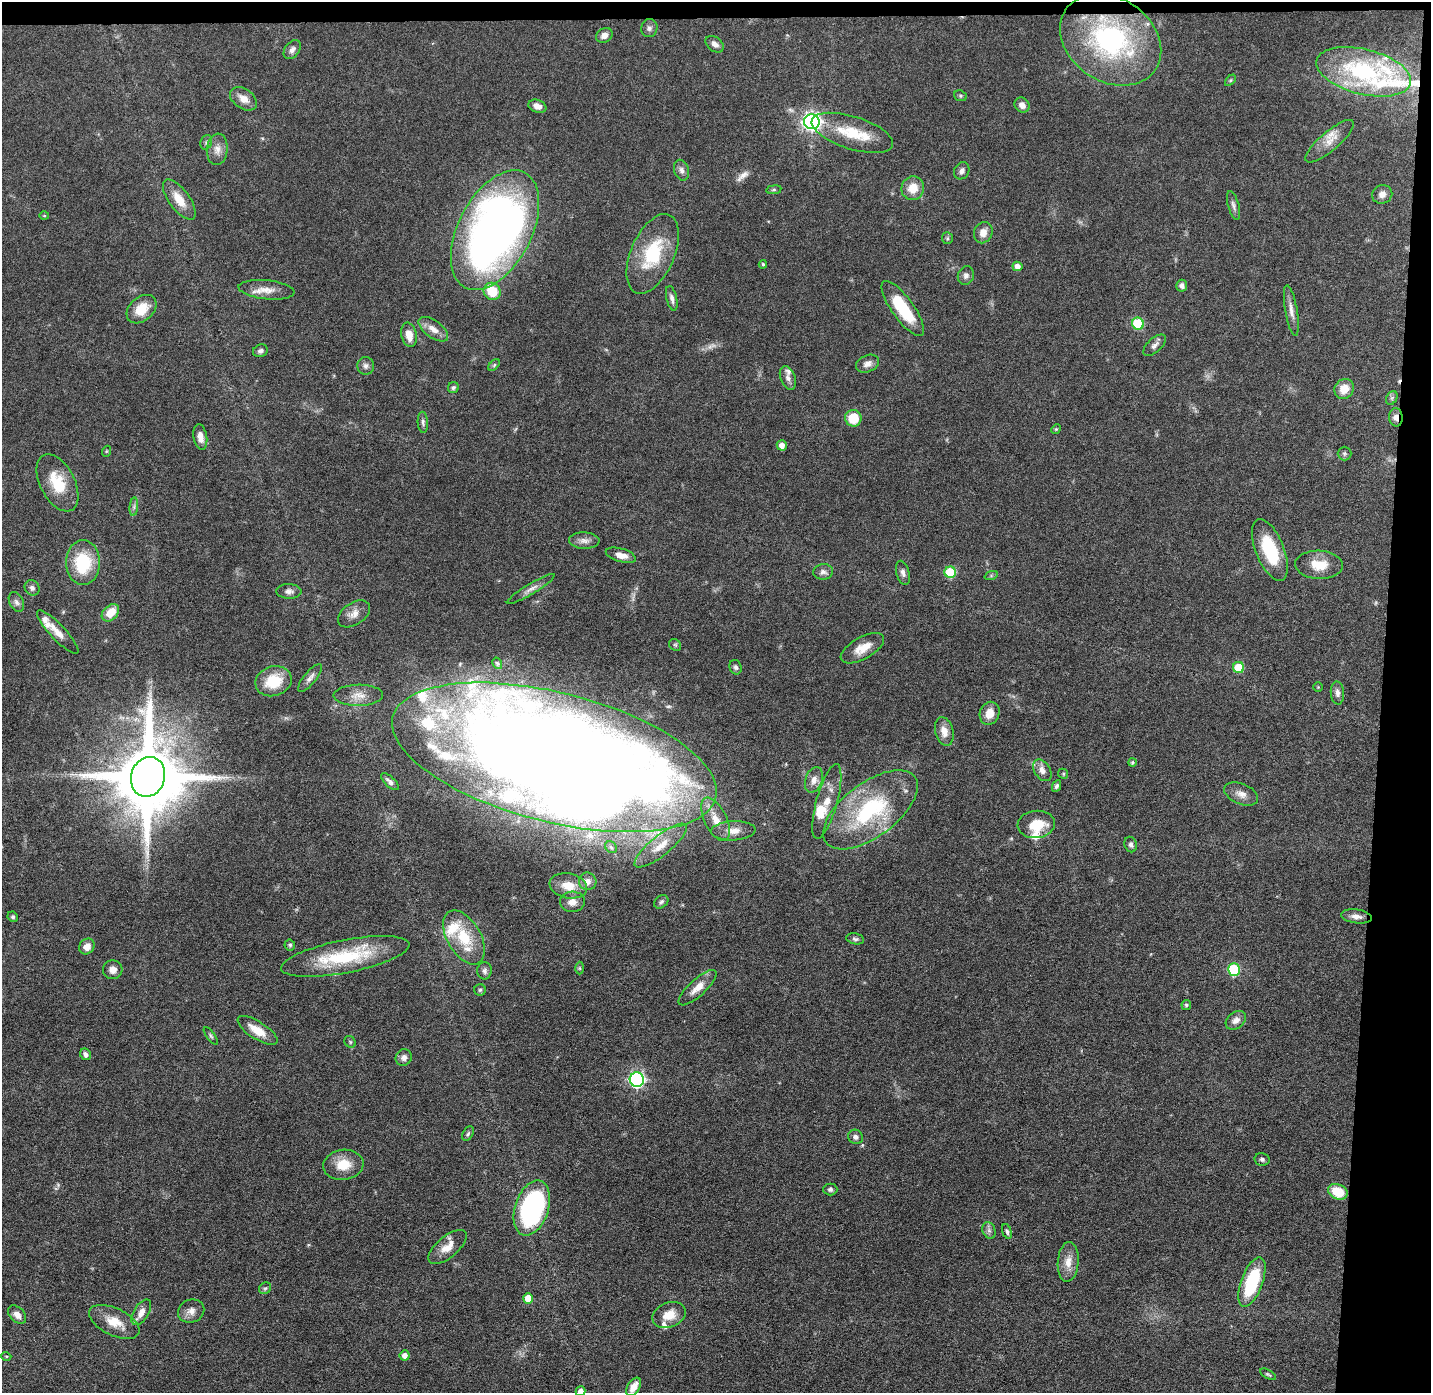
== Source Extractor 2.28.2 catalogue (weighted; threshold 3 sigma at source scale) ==
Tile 3 of 3 x 3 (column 3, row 1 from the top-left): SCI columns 2860-4288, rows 2856-4246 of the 4288 x 4319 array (HDU 1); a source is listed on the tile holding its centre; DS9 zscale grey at full resolution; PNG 1433 x 1395 px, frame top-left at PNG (2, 2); each listed source drawn as its Kron ellipse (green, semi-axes under 4 px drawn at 4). Shown black and unused: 5% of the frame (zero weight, under 4 of 8 exposures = <1% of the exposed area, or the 3 px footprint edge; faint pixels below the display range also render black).
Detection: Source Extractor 2.28.2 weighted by HDU 2 'WHT'; one run over the whole footprint, this tile lists its part. Background 0.0817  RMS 0.0032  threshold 0.0133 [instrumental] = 3 sigma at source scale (4.09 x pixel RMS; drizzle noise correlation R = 1.36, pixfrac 0.8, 0.05/0.05 arcsec/px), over >= 5 px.
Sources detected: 181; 2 too faint to see at this stretch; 2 inside a brighter object's white glare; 1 cosmic-ray / hot-pixel residue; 1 long thin detection or spike segment (spike, bleed or trail) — neither listed nor drawn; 21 inside a brighter listed object's ellipse — not listed separately; the other 154 listed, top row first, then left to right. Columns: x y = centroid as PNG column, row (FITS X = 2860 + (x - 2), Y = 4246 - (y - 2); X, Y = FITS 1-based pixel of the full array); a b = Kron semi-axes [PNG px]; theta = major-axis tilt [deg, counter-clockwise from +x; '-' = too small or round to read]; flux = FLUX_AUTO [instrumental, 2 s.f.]
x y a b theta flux
649 28 9 8 - 1.1
604 35 9 7 32 1.9
1111 40 54 41 -34 56
715 44 10 7 -39 1.4
292 50 10 7 54 1.3
1364 72 48 22 -14 35
1230 80 7 4 46 0.44
960 96 6 5 - 0.49
243 99 15 9 -34 2.9
1022 105 8 7 - 1.7
537 106 9 6 -18 2.1
812 122 8 7 - 140
852 133 42 16 -17 12
1330 141 31 9 40 3.9
206 142 7 5 70 0.65
217 149 16 10 84 2.6
682 170 11 7 -71 1.3
962 171 9 7 62 1.2
913 188 12 11 - 4.5
774 190 7 4 8 0.46
1382 194 10 9 - 1.7
179 199 24 10 -54 5
1233 205 15 5 -74 1.1
44 216 5 3 - 0.3
495 230 65 36 62 230
983 233 11 9 68 2.5
947 238 6 5 - 0.49
653 254 42 21 66 17
763 264 4 3 - 0.48
1017 266 5 4 - 2.1
966 275 9 8 - 1.3
1182 286 6 5 - 1
266 290 28 9 -6 3.8
492 291 9 8 - 7.8
672 298 13 5 -77 1.2
903 308 33 11 -54 14
141 309 17 12 41 6
1291 311 26 6 -80 2.3
1138 324 6 5 - 17
433 329 17 8 -36 2.9
409 335 12 7 -77 3.2
1154 345 14 7 43 1.4
260 351 7 6 - 0.91
867 364 12 8 22 1.8
494 365 7 4 46 0.44
366 366 9 8 - 1.1
788 378 12 7 -69 1.5
453 388 5 5 - 0.63
1344 389 10 9 - 4.4
1392 398 7 5 60 0.6
1396 417 9 6 -86 1.9
853 418 8 8 - 8
423 422 10 5 -86 0.76
1056 429 5 4 - 0.39
200 437 13 6 -80 2.5
782 445 5 5 - 1.9
107 451 5 3 - 0.29
1344 453 7 7 - 0.62
57 483 31 17 -63 9.9
134 507 9 4 85 0.73
584 541 15 8 -2 1.8
1270 550 33 14 -68 15
621 555 15 6 -17 2.6
83 563 22 17 90 15
1319 565 24 14 -2 6.1
823 572 10 7 4 1.3
950 572 6 5 - 14
903 573 12 6 -75 1.2
991 576 7 4 19 0.43
32 588 8 7 - 1
531 589 28 5 31 2
289 591 12 7 -1 1.4
16 602 10 7 -64 1.1
110 613 10 7 45 4.9
354 614 18 11 34 2.5
58 632 29 7 -46 3.5
675 645 6 5 - 0.49
862 648 24 11 29 4.5
497 663 6 4 -59 0.44
736 667 7 6 - 0.74
1239 667 5 5 - 8.9
310 678 17 6 51 1.5
273 681 18 14 19 9.4
1318 687 5 5 - 0.3
1337 693 11 6 -85 1.3
358 695 25 10 1 3.8
990 713 12 9 69 3.7
944 731 14 9 -77 2.9
554 757 166 64 -14 920
1132 762 4 4 - 0.45
1042 770 12 8 -57 1.9
1063 774 5 4 - 0.37
148 777 20 17 72 4100
814 780 13 8 71 2.3
390 782 11 5 -43 1
1057 786 6 4 64 0.71
1241 794 18 10 -22 2.5
827 801 39 10 75 5.9
870 810 55 27 37 32
716 819 23 11 -64 5.1
1036 824 19 13 7 7.7
733 831 22 9 3 3.5
1131 844 8 6 -71 0.99
661 846 33 10 39 5.8
611 847 6 5 - 0.59
588 881 9 8 - 1.9
568 886 19 12 -11 5.3
572 902 12 10 6 3
661 902 8 6 42 0.72
1356 916 15 7 -8 2
13 917 5 5 - 0.51
464 937 30 17 -60 11
855 939 9 5 -11 0.73
290 945 5 5 - 0.54
87 947 8 7 - 2.5
345 956 65 16 11 22
579 968 6 4 -89 0.4
1234 969 6 6 - 20
113 970 10 9 - 1.9
484 971 8 7 - 1
698 988 24 8 43 3.6
480 990 6 5 - 0.59
1186 1005 5 4 - 0.55
1236 1020 11 8 39 1.8
257 1030 23 8 -33 5
211 1036 10 4 -54 0.59
350 1042 6 5 - 0.46
86 1054 6 5 - 1.1
404 1058 8 8 - 1.5
637 1080 7 7 - 72
468 1134 8 5 63 0.63
855 1137 7 7 - 1.1
1262 1159 7 6 - 0.7
343 1165 20 15 7 6.1
830 1189 7 6 - 0.73
1338 1192 10 7 -22 8
532 1208 28 17 71 56
989 1230 8 6 -69 0.98
1007 1232 8 4 -72 0.71
448 1247 23 10 40 4.2
1068 1262 20 10 85 3.7
1252 1282 26 10 70 19
265 1288 6 5 - 0.58
528 1298 5 5 - 5.3
191 1311 13 11 23 2.3
141 1312 14 7 59 2.6
17 1315 10 7 -46 1.9
669 1315 17 12 22 4.7
114 1322 27 13 -26 6.1
405 1355 5 5 - 1.7
6 1356 5 3 - 0.28
1268 1374 9 4 -30 0.49
634 1387 10 6 57 3.2
581 1391 5 4 - 1.8
Overlapping masked pixels (flux is a lower limit): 2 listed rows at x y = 1111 40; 1396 417
Isophote crosses this tile's border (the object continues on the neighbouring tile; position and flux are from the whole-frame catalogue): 1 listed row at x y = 581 1391